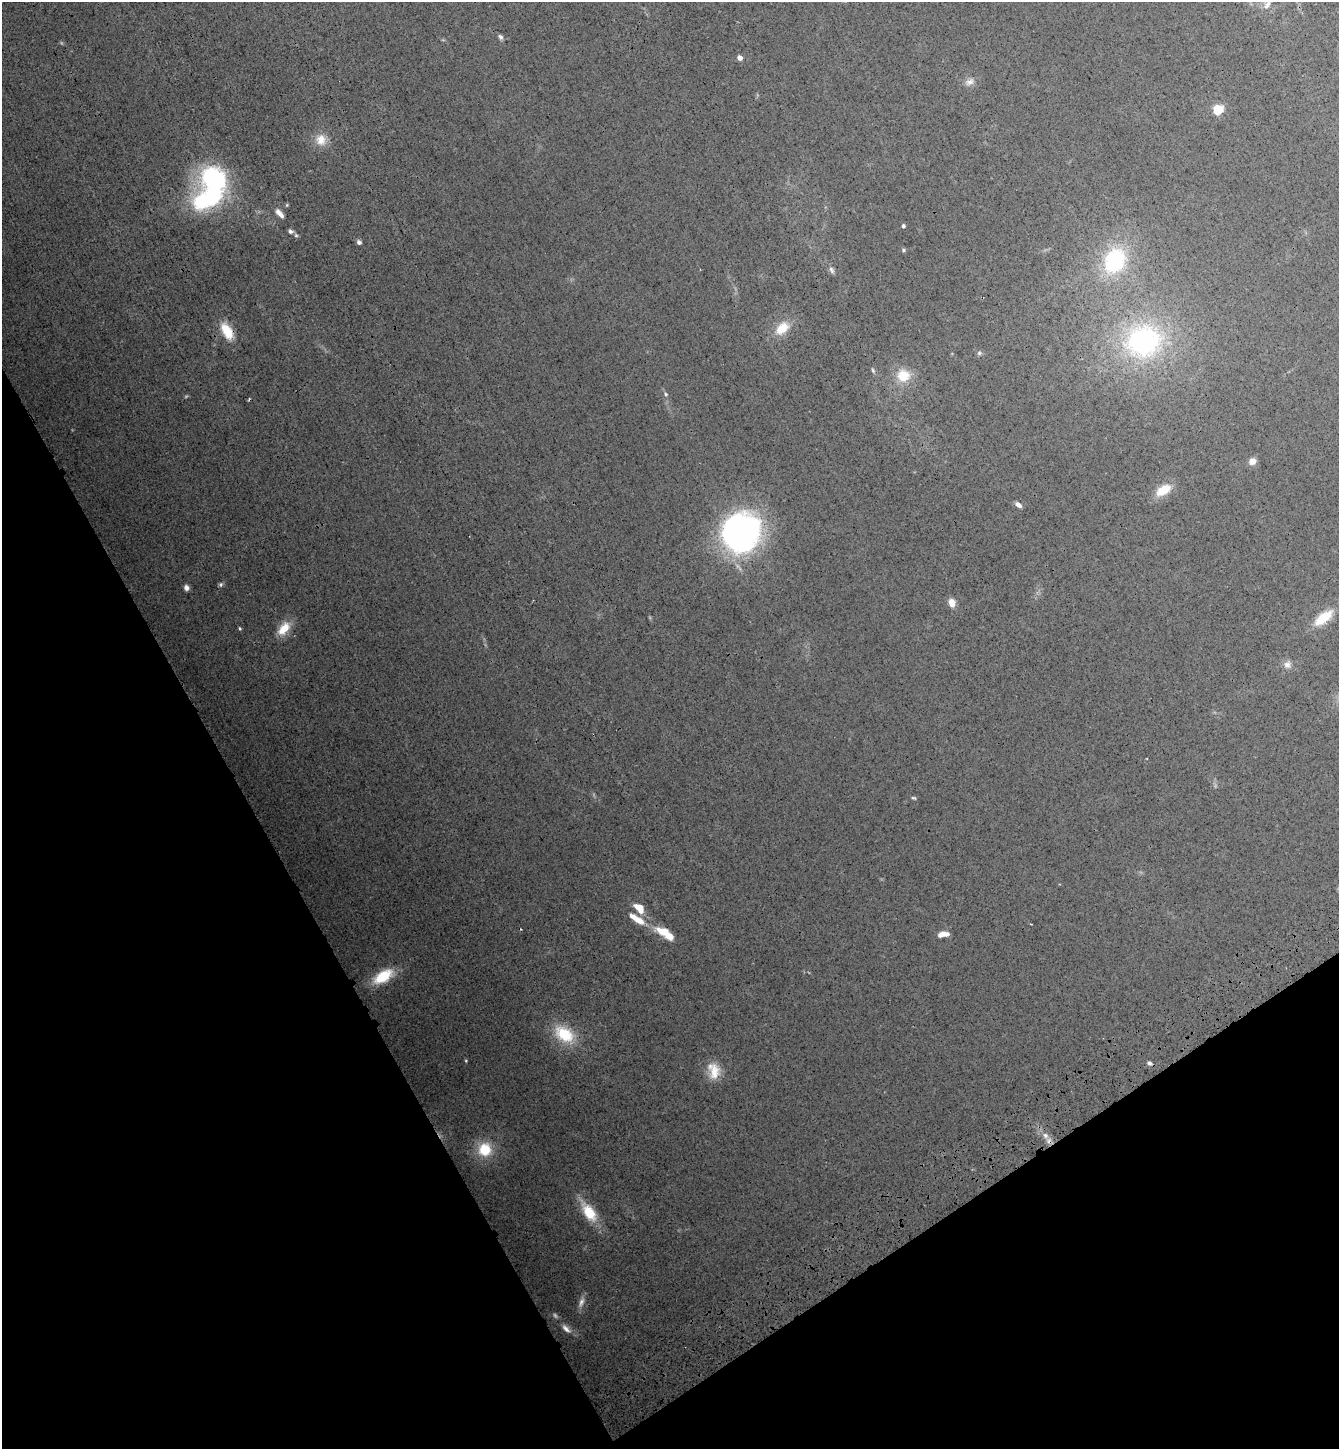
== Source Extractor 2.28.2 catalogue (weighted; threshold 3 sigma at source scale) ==
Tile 14 of 4 x 4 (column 2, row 4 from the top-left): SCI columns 1701-3037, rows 106-1552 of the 5941 x 5997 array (HDU 1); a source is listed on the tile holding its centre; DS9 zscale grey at full resolution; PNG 1341 x 1451 px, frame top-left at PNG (2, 2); no overlay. Shown black and unused: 27% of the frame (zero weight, under 3 of 4 exposures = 6% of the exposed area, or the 3 px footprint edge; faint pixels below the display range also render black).
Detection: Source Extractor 2.28.2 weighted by HDU 2 'WHT'; one run over the whole footprint, this tile lists its part. Background 0.013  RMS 0.0031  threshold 0.0137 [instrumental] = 3 sigma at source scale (4.5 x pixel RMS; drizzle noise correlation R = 1.50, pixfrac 1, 0.05/0.05 arcsec/px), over >= 5 px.
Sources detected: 55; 2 too faint to see at this stretch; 1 inside a brighter object's white glare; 1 cosmic-ray / hot-pixel residue — not listed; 3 inside a brighter listed object's ellipse — not listed separately; the other 48 listed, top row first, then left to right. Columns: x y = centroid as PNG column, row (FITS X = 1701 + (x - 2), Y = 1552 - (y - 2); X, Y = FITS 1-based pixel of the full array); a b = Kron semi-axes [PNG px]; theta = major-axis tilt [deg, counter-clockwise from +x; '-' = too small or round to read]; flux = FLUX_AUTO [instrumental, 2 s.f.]
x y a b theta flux
1267 4 13 7 56 1.5
500 37 7 5 -54 0.72
740 58 6 5 - 1.4
970 82 13 9 28 1.7
1218 109 5 5 - 29
321 140 16 14 -71 4.1
214 179 28 24 -6 39
280 214 12 5 -48 2
903 226 4 4 - 0.74
291 231 6 6 - 0.77
296 235 6 5 - 0.48
359 242 6 5 - 0.83
903 250 6 4 -90 0.39
1114 261 28 22 65 26
831 270 10 6 -63 0.9
782 328 18 11 41 5.8
227 331 19 10 -59 7.4
1143 341 49 44 17 53
979 353 7 5 2 0.6
873 370 7 4 -70 0.49
903 376 16 15 - 6.9
666 394 6 5 - 0.48
1252 461 8 7 - 2
1163 490 16 9 33 6.9
1018 505 7 4 -37 1.5
737 532 48 35 -52 75
221 584 6 5 - 0.56
186 588 6 5 - 1.1
952 603 8 7 - 2.6
1323 618 23 10 39 8
240 628 4 3 - 0.35
284 628 19 11 50 5.3
1287 665 10 9 - 1.6
914 798 6 4 -17 0.39
639 908 14 8 -46 4.4
637 919 23 8 -33 4.6
664 931 19 9 -16 5.8
943 934 12 5 8 2.2
383 976 22 11 31 10
564 1034 27 17 -35 11
466 1061 4 3 - 0.27
1149 1063 5 4 - 0.7
714 1071 21 15 -77 5.4
1045 1135 8 7 - 1.4
485 1149 16 16 - 9.1
589 1212 26 12 -56 9.2
581 1302 16 7 72 1.7
566 1329 15 7 -43 1.9
Overlapping masked pixels (flux is a lower limit): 1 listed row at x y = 227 331